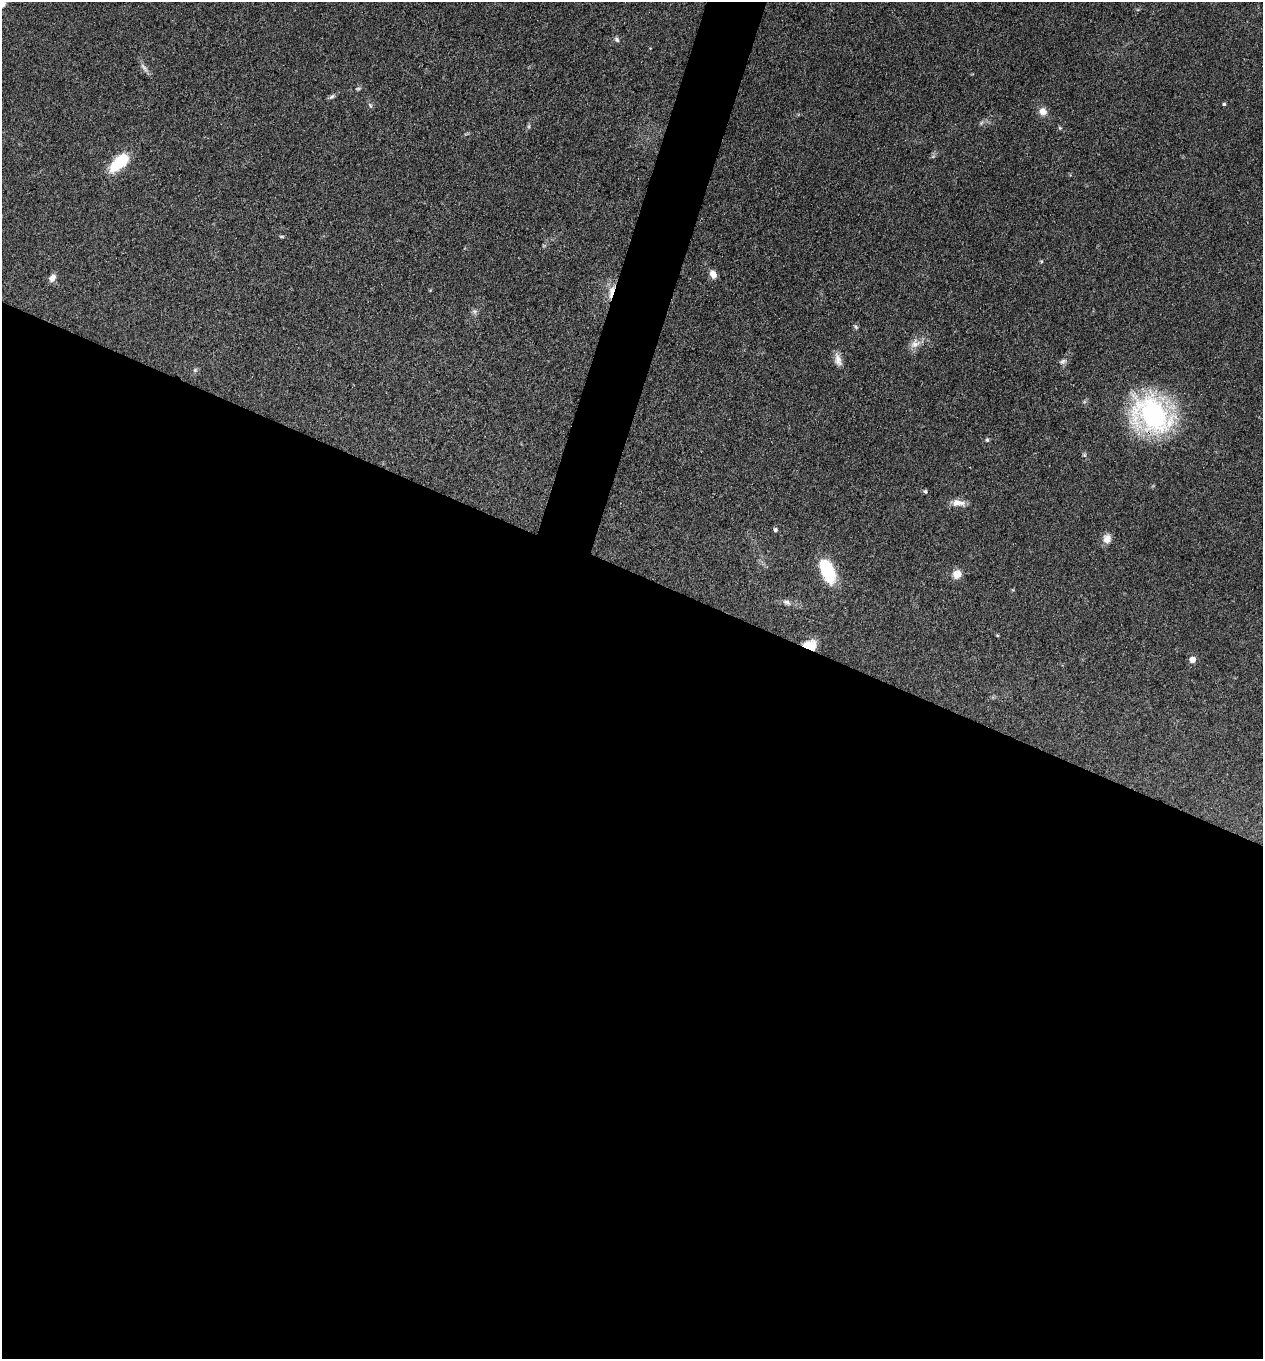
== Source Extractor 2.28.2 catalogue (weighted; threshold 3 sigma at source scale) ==
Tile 14 of 4 x 4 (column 2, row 4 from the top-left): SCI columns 1525-2785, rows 2-1358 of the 5442 x 5431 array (HDU 1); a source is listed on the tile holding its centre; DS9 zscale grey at full resolution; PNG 1265 x 1361 px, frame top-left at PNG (2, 2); no overlay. Shown black and unused: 60% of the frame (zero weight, under 3 of 4 exposures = <1% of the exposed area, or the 3 px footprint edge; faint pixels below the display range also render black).
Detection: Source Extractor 2.28.2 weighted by HDU 2 'WHT'; one run over the whole footprint, this tile lists its part. Background 0.0948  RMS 0.0059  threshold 0.0267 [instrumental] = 3 sigma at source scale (4.5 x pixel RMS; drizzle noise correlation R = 1.50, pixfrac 1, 0.05/0.05 arcsec/px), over >= 5 px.
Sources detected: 33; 1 too faint to see at this stretch — not listed; the other 32 listed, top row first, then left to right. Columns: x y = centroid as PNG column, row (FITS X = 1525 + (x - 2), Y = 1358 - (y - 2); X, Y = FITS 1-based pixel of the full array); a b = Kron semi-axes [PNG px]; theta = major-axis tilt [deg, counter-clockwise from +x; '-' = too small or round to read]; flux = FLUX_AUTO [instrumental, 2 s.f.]
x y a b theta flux
2 4 8 5 47 3.1
617 39 7 6 - 1.4
144 68 15 6 -52 2.6
332 96 9 5 35 1.5
1224 104 4 4 - 0.79
370 105 8 4 -63 1.1
1043 111 10 9 - 4.4
981 123 6 4 71 0.93
529 126 6 4 72 0.91
1060 128 5 4 - 0.75
119 163 25 12 43 22
282 236 7 3 -8 0.8
1041 261 5 4 - 0.67
713 274 9 6 -67 4.7
52 278 10 7 59 3.1
611 291 20 6 74 5.8
856 327 7 4 -49 1
915 344 14 11 31 5.1
838 359 18 8 -77 4.4
1063 361 11 6 27 2
195 370 6 5 - 1.1
1153 415 40 29 -35 120
987 440 5 5 - 0.93
925 491 6 5 - 1
958 503 16 8 -3 5.5
775 530 6 5 - 1.2
1107 538 12 10 81 4.3
828 572 25 11 -68 35
957 574 9 9 - 6.1
787 602 11 7 -24 2.4
810 645 15 11 -4 9.8
1192 660 5 5 - 5.3
Overlapping masked pixels (flux is a lower limit): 3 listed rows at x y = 611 291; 1153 415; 810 645
Isophote crosses this tile's border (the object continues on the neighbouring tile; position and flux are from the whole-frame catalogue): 1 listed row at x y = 2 4